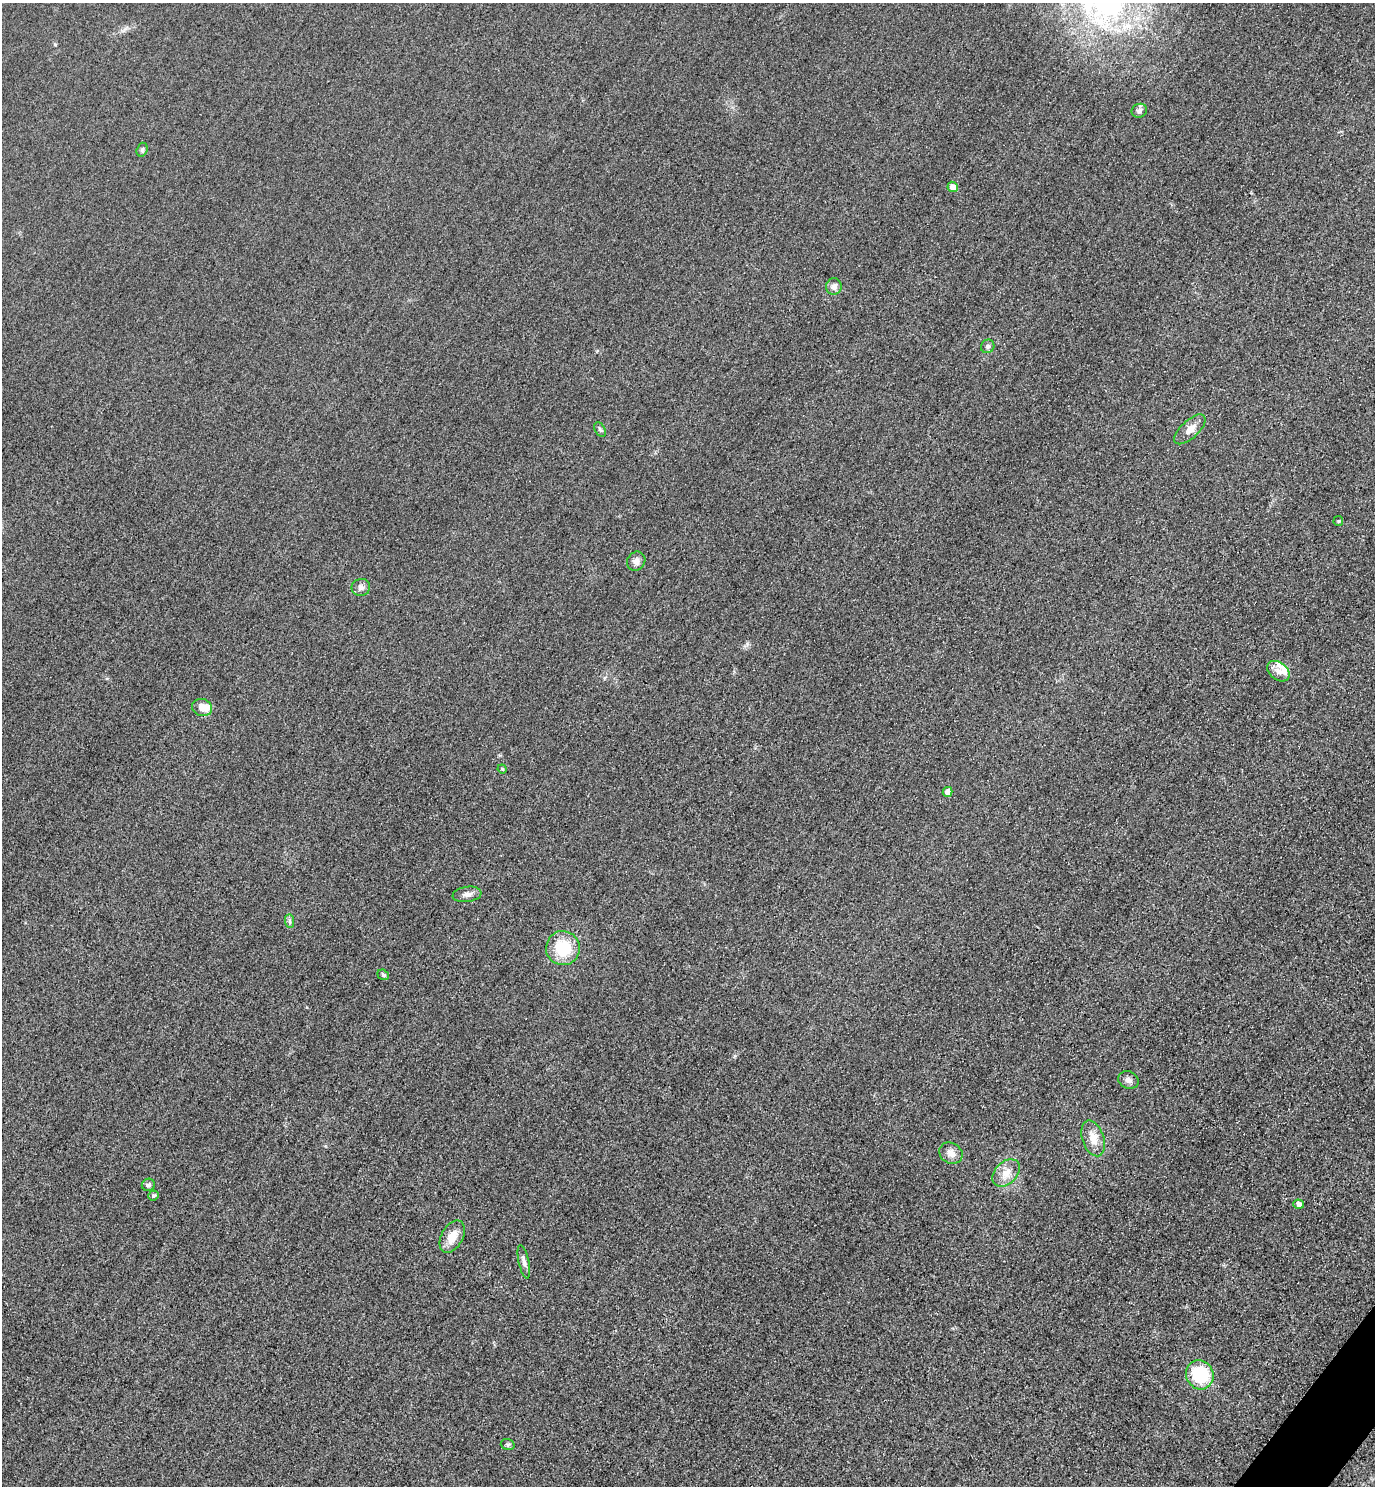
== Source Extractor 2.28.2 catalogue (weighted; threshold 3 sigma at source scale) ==
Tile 6 of 4 x 4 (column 2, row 2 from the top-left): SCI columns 1697-3069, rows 2998-4481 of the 5996 x 5993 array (HDU 1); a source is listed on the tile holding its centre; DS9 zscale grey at full resolution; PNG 1377 x 1488 px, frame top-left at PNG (2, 3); each listed source drawn as its Kron ellipse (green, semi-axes under 4 px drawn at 4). Shown black and unused: <1% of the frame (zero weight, under 3 of 4 exposures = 3% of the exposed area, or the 3 px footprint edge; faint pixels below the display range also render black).
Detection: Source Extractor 2.28.2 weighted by HDU 2 'WHT'; one run over the whole footprint, this tile lists its part. Background 0.0498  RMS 0.017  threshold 0.0754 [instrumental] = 3 sigma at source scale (4.5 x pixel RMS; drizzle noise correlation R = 1.50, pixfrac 1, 0.05/0.05 arcsec/px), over >= 5 px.
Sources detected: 32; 3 inside a brighter listed object's ellipse — not listed separately; the other 29 listed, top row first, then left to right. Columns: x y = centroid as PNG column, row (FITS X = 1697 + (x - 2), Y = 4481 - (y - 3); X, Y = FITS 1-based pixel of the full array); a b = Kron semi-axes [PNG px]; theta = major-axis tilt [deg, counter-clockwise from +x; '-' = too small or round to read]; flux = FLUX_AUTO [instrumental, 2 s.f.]
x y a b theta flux
1139 111 8 7 - 5.6
142 150 7 5 73 3.3
953 187 5 5 - 12
834 286 8 8 - 8.7
988 346 7 6 - 4.1
600 429 8 5 -62 3.3
1190 429 19 9 43 16
1338 521 5 4 - 1.8
636 561 10 9 - 9
361 587 9 8 - 6.5
1278 671 12 8 -38 11
202 708 10 8 -21 19
502 769 5 4 - 2.1
948 792 5 4 - 9.8
467 894 14 7 8 9.2
289 921 7 4 -89 3.4
563 948 17 17 - 61
383 975 6 5 - 2.8
1128 1080 10 8 -23 6.7
1093 1138 18 10 -71 20
951 1153 12 10 -29 13
1006 1173 16 11 43 19
148 1185 6 6 - 4.5
153 1195 5 5 - 3.3
1298 1204 5 4 - 8
452 1237 17 10 62 25
524 1262 17 5 -78 7.3
1200 1375 15 13 -64 88
508 1445 7 5 -17 3.1